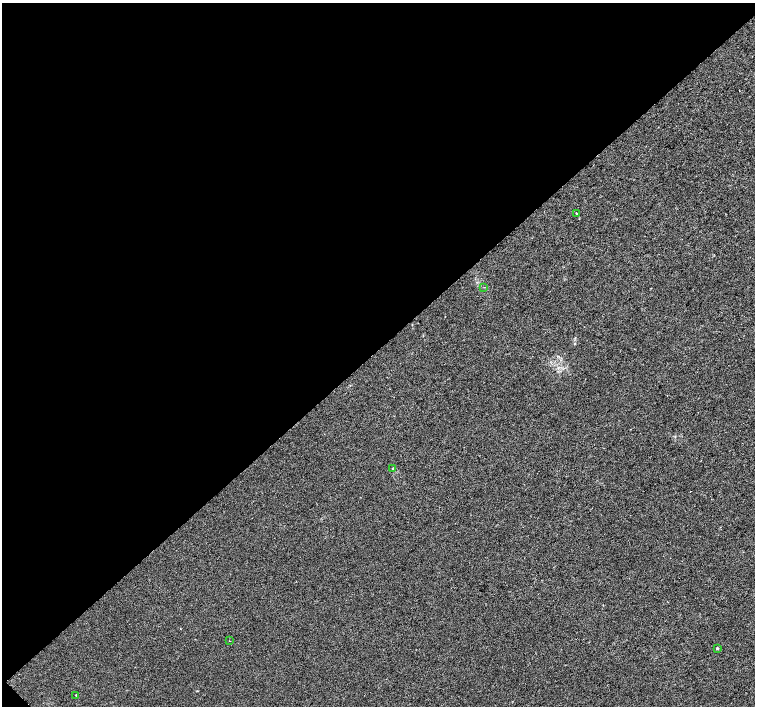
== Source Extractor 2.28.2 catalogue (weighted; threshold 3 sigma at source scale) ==
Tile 5 of 4 x 4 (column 1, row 2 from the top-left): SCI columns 4-1509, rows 3036-4443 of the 6026 x 6004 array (HDU 1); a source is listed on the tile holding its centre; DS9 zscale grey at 2 x 2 block average (1 PNG px = mean of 2 x 2 image px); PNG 757 x 708 px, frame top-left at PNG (2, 3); each listed source drawn as its Kron ellipse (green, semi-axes under 4 px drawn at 4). Shown black and unused: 49% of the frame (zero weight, under 2 of 3 exposures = <1% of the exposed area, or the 3 px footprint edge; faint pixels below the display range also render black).
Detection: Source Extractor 2.28.2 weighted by HDU 2 'WHT'; one run over the whole footprint, this tile lists its part. Background 0.00649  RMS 0.0046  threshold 0.0205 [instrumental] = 3 sigma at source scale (4.5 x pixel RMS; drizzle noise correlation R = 1.50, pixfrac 1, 0.0396/0.0396 arcsec/px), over >= 5 px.
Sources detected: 7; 1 cosmic-ray / hot-pixel residue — neither listed nor drawn; the other 6 listed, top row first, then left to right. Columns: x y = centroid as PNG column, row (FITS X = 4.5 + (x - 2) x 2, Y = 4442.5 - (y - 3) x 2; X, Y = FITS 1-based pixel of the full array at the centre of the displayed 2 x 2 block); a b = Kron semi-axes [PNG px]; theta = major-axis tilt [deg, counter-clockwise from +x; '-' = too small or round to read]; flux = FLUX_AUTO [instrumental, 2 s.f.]
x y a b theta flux
577 213 3 2 - 1.2
484 287 2 2 - 0.59
393 469 4 3 - 1.1
229 641 2 2 - 0.4
717 648 3 3 - 0.85
76 695 2 2 - 0.77